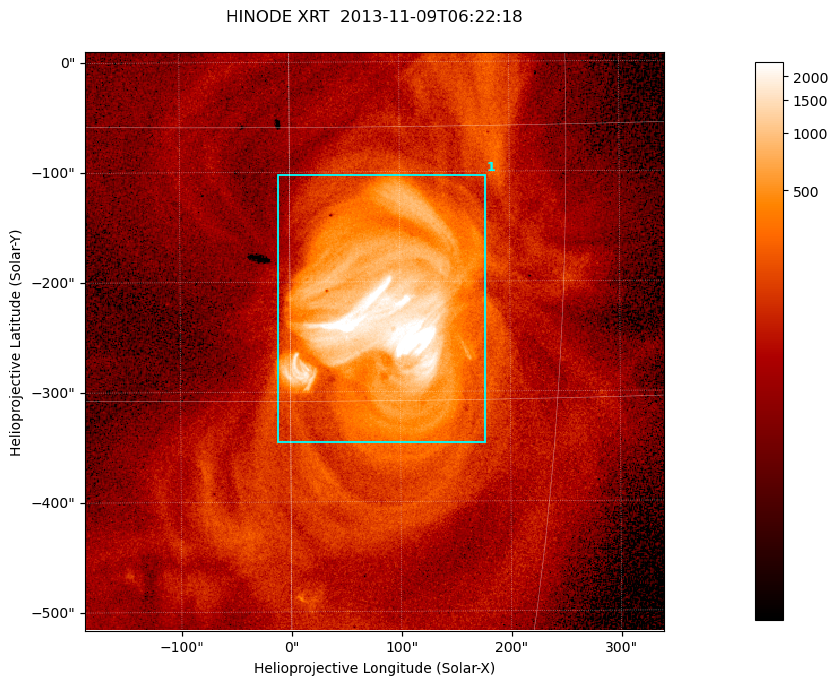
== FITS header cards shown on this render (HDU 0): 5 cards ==
TELESCOP= 'HINODE  '           /
INSTRUME= 'XRT     '           /
DATE_OBS= '2013-11-09T06:22:18.696' /
CTYPE1  = 'Solar-X '           /
CTYPE2  = 'Solar-Y '           /

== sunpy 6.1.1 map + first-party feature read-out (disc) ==
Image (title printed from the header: HINODE XRT  2013-11-09T06:22:18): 512 x 512 px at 1.03 arcsec/px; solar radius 968 arcsec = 941 px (partial field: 9.4% of the solar disc is inside the frame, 100% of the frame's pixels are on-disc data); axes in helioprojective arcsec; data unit not stated in the header (colour bar unlabelled)
Orientation: roll -0.318 deg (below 1 deg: not rotated)
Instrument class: DISC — disc imager (sunpy class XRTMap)
Bright regions (active regions / flare kernels): reference = the on-disc median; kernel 5 px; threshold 5 sigma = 268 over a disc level ~73.8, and >= 1.15x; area >= 262 px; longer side >= 6 px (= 6.2 arcsec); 1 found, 1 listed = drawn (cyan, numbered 1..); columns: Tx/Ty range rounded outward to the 5 arcsec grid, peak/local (2 s.f.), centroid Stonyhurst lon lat
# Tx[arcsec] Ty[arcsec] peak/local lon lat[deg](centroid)
1 -15..180 -350..-100 49 +5 -10